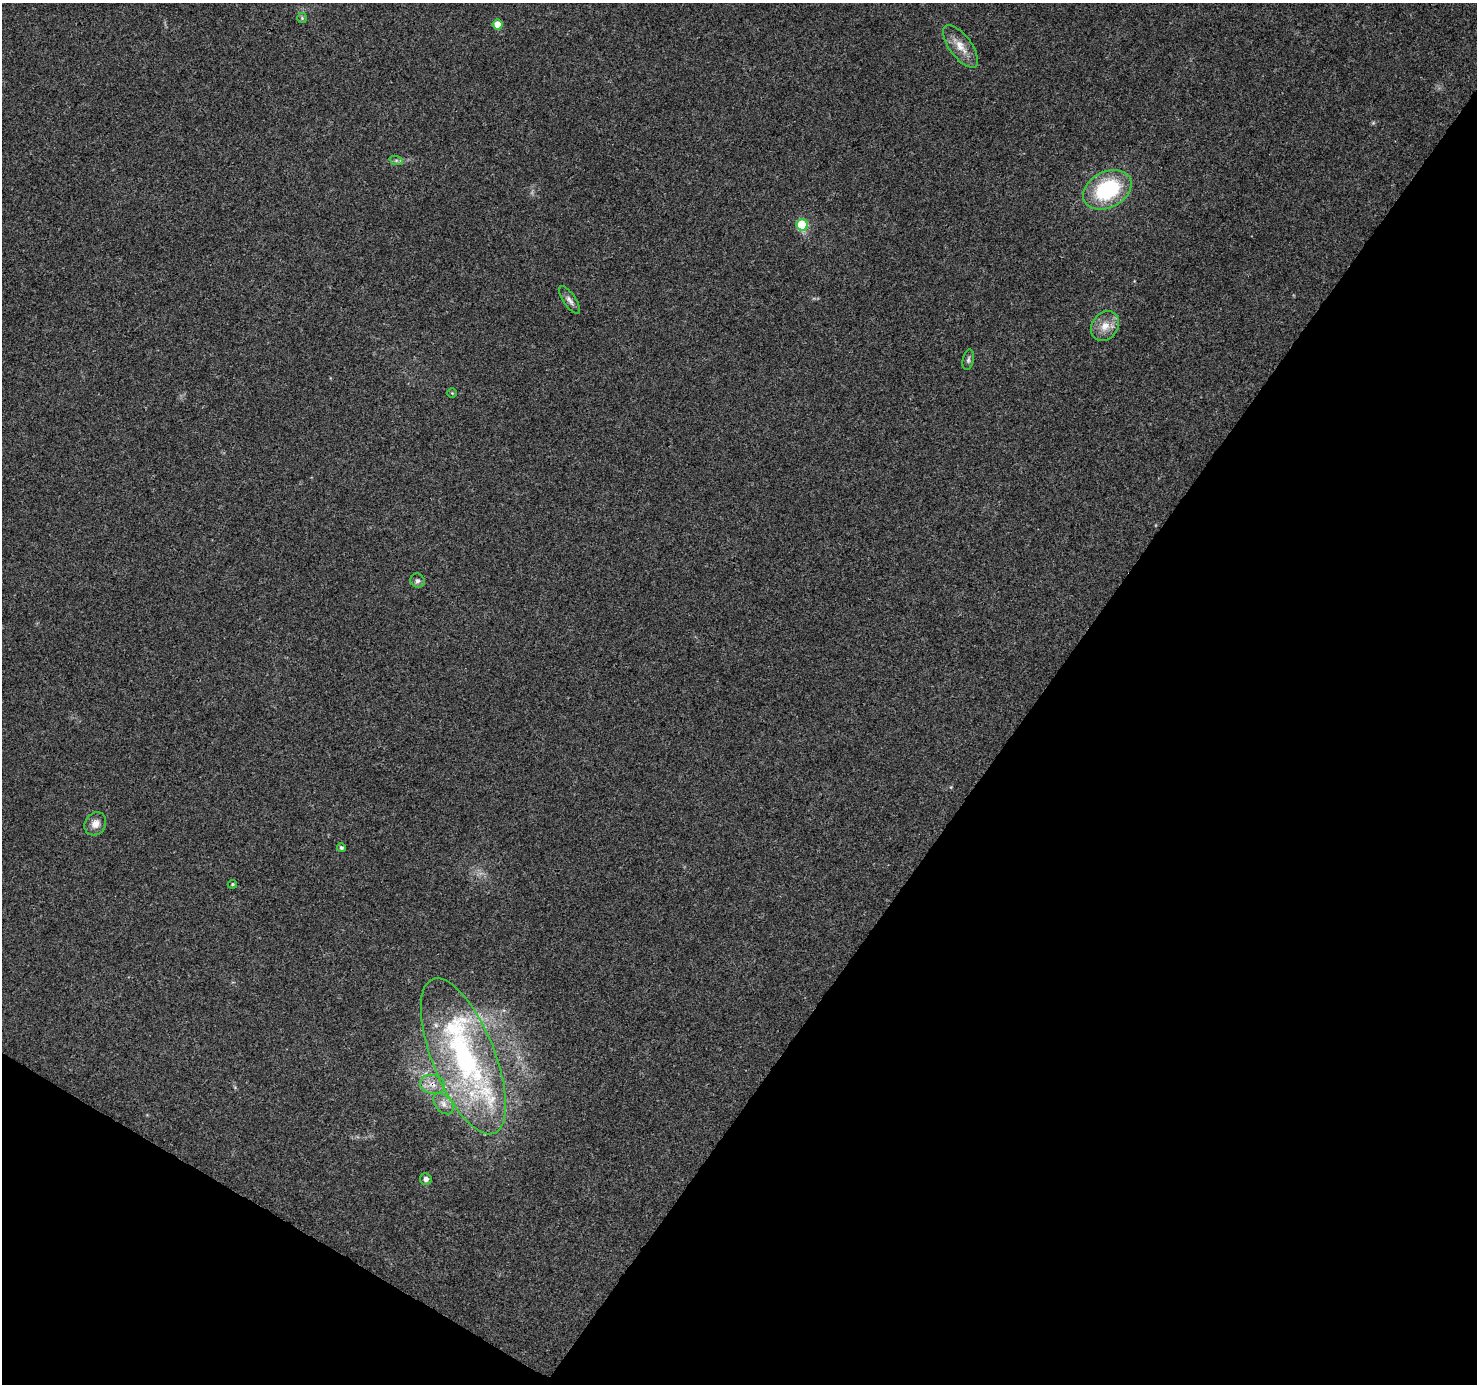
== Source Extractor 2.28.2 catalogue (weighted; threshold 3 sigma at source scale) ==
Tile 15 of 4 x 4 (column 3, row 4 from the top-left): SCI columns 2958-4432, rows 256-1637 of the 5908 x 5970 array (HDU 1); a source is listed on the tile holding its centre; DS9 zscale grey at full resolution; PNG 1479 x 1386 px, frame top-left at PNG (2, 3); each listed source drawn as its Kron ellipse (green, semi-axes under 4 px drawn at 4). Shown black and unused: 34% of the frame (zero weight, under 3 of 4 exposures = <1% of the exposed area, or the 3 px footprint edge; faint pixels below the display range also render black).
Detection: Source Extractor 2.28.2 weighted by HDU 2 'WHT'; one run over the whole footprint, this tile lists its part. Background 0.126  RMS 0.0058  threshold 0.0259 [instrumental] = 3 sigma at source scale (4.5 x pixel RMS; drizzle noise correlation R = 1.50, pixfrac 1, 0.0396/0.0396 arcsec/px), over >= 5 px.
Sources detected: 20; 2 inside a brighter listed object's ellipse — not listed separately; the other 18 listed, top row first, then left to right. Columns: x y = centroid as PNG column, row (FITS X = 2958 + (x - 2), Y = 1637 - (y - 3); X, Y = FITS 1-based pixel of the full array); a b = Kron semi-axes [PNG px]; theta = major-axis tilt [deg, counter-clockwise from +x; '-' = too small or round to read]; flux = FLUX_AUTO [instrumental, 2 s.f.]
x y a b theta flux
302 18 5 5 - 0.7
498 25 5 5 - 12
961 46 25 11 -53 8.1
396 160 7 4 -19 1.1
1107 190 25 18 26 50
802 225 6 5 - 32
570 300 16 6 -56 2.6
1105 326 16 12 53 7.5
968 360 10 5 77 1.6
452 393 4 4 - 0.53
417 581 7 7 - 1.8
95 824 12 10 54 4.9
341 848 4 4 - 1.2
232 884 5 4 - 0.77
463 1056 83 31 -68 130
432 1084 13 9 -12 5.2
443 1104 12 8 -50 3.6
426 1179 6 6 - 2.4
Overlapping masked pixels (flux is a lower limit): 1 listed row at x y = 432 1084